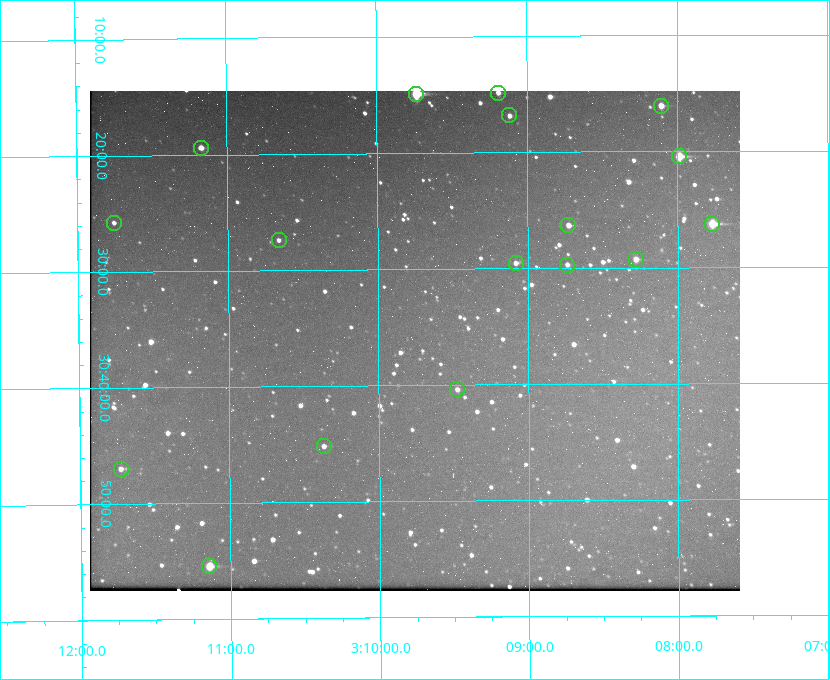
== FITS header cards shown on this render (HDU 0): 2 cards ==
NAXIS1  =                  650 / Width of table row in bytes
NAXIS2  =                  500 / Number of rows in table

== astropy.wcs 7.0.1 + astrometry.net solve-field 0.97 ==
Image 650 x 500 px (HDU 0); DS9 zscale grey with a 90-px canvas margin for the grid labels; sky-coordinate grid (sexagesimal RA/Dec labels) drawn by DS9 from the SOLVED WCS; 17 Tycho-2 reference stars matched to detected sources circled (green)
Header WCS: none
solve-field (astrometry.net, Tycho-2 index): SOLVED blind (the file carries no WCS)
Solved WCS: RA---TAN-SIP/DEC--TAN-SIP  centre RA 03:09:45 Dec +30:36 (47.44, +30.60 deg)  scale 5.17 arcsec/px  FOV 56.0' x 43.1'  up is -180 deg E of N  parity flipped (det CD > 0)
(file carries no celestial WCS; the grid is the blind solution)
Tycho-2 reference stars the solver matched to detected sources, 17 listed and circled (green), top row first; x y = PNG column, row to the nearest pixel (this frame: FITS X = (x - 90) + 1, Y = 500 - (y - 91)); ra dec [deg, ICRS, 3 dp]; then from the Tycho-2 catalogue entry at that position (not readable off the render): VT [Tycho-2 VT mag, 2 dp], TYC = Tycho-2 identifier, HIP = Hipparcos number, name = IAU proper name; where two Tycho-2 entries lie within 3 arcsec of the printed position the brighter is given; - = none
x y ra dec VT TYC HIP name
498 93 47.298 +30.248 11.74 2340-1527-1 - -
416 94 47.434 +30.249 8.84 2340-1699-1 - -
661 106 47.027 +30.268 10.45 2339-1565-1 - -
509 115 47.279 +30.281 11.50 2340-853-1 - -
201 148 47.792 +30.323 11.52 2340-1736-1 - -
679 156 46.997 +30.341 9.26 2339-1426-1 - -
114 223 47.939 +30.430 12.78 2340-1376-1 - -
712 224 46.942 +30.437 9.50 2339-1638-1 - -
568 225 47.182 +30.439 11.33 2339-1340-1 - -
279 240 47.665 +30.457 11.70 2340-1064-1 - -
636 259 47.070 +30.488 10.91 2339-1082-1 - -
516 263 47.270 +30.492 11.72 2340-1534-1 - -
567 265 47.184 +30.495 11.78 2339-1503-1 - -
457 389 47.369 +30.674 11.68 2340-1714-1 - -
324 446 47.592 +30.753 11.61 2340-1087-1 - -
121 469 47.932 +30.783 11.54 2340-1498-1 - -
209 566 47.785 +30.924 10.11 2340-1700-1 - -